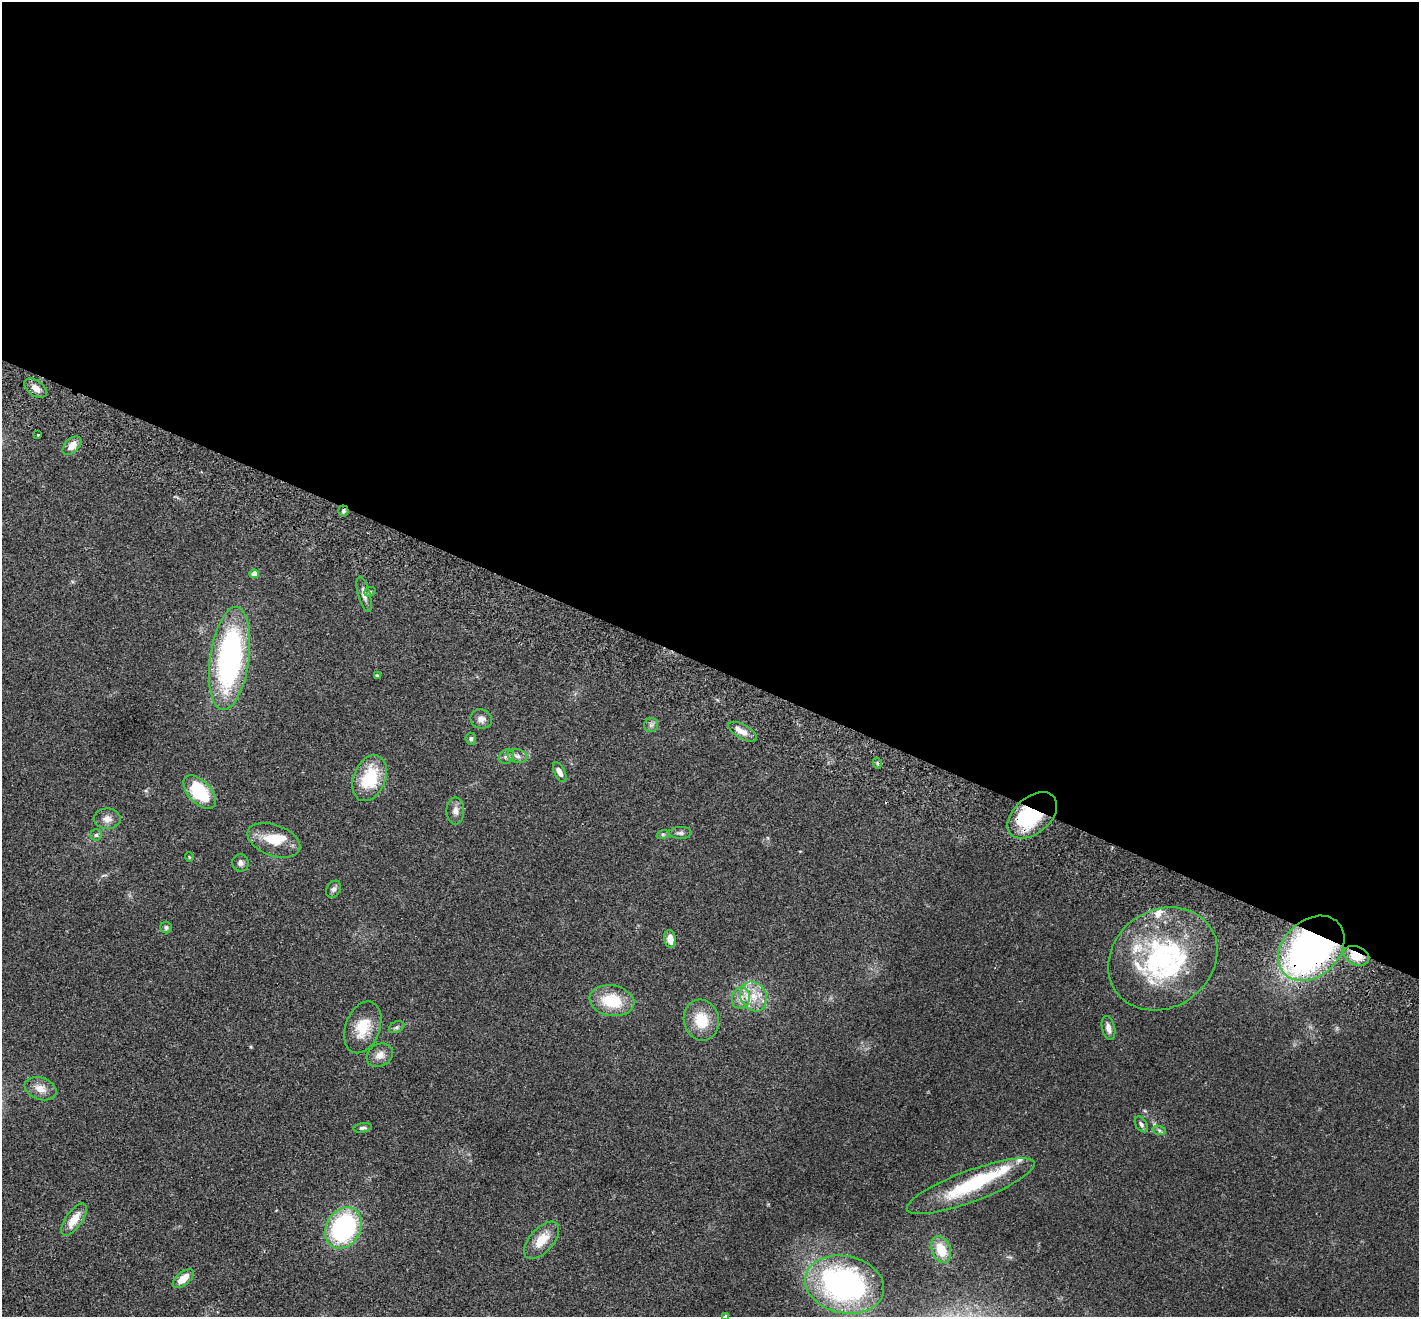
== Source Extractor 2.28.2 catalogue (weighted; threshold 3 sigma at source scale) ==
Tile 3 of 4 x 4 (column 3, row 1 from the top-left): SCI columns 2865-4281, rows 4143-5457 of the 5732 x 5790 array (HDU 1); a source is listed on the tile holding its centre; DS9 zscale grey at full resolution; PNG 1421 x 1319 px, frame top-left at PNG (2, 2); each listed source drawn as its Kron ellipse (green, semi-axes under 4 px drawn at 4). Shown black and unused: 51% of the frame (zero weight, under 2 of 3 exposures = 3% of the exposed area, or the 3 px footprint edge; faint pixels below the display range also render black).
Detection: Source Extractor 2.28.2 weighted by HDU 2 'WHT'; one run over the whole footprint, this tile lists its part. Background 0.0681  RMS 0.0082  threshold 0.0369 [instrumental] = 3 sigma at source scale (4.5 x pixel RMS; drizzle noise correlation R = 1.50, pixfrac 1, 0.05/0.05 arcsec/px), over >= 5 px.
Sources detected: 67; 3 inside a brighter object's white glare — neither listed nor drawn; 10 inside a brighter listed object's ellipse — not listed separately; the other 54 listed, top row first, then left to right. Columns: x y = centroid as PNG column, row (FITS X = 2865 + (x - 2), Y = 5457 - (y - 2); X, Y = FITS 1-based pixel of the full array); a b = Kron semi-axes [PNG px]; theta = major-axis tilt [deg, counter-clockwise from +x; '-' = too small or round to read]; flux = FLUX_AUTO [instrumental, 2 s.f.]
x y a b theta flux
36 388 12 7 -35 6.3
38 435 3 2 - 0.8
72 446 11 7 45 7
343 511 5 5 - 1.3
254 574 4 4 - 10
370 592 6 4 22 1.1
364 594 18 6 -75 4.6
230 658 52 19 82 180
377 676 4 3 - 1.1
481 719 11 9 -20 4.4
651 725 7 7 - 2.2
743 732 16 7 -29 7.4
471 739 6 5 - 1.7
517 756 10 7 -15 3.2
506 757 8 7 - 2.3
877 763 5 3 - 1
560 772 11 5 -63 4.1
370 778 24 16 67 37
200 792 20 11 -47 41
455 811 13 9 89 4.7
1032 815 29 18 41 55
107 819 13 10 0 5.7
680 833 11 6 -1 2.5
663 834 6 4 18 1.2
96 835 6 5 - 1.6
274 840 27 15 -21 19
189 857 5 3 - 0.58
240 863 8 8 - 2.8
334 889 9 6 58 2.4
166 927 6 5 - 1.7
670 939 9 5 -84 7.3
1311 948 37 28 43 310
1356 956 13 9 -23 15
1163 959 57 48 35 120
754 996 15 12 -60 14
741 998 11 9 77 6
612 1001 22 15 -10 30
701 1020 21 17 -76 22
363 1027 27 17 69 21
397 1027 8 5 28 1.8
1108 1028 12 6 -76 4.8
380 1055 14 11 29 6.6
40 1089 16 11 -20 8.2
1141 1124 9 5 -57 2.1
363 1128 9 4 9 2.1
1159 1130 7 4 -19 1.5
971 1186 68 15 20 56
74 1219 19 8 55 12
343 1228 22 17 61 110
542 1240 23 12 49 15
941 1250 14 9 -69 17
183 1279 12 6 40 11
845 1284 40 28 -12 200
726 1316 4 3 - 2.3
Overlapping masked pixels (flux is a lower limit): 3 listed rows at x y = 1032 815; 1311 948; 1356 956
Isophote crosses this tile's border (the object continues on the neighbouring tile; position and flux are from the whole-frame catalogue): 1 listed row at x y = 726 1316